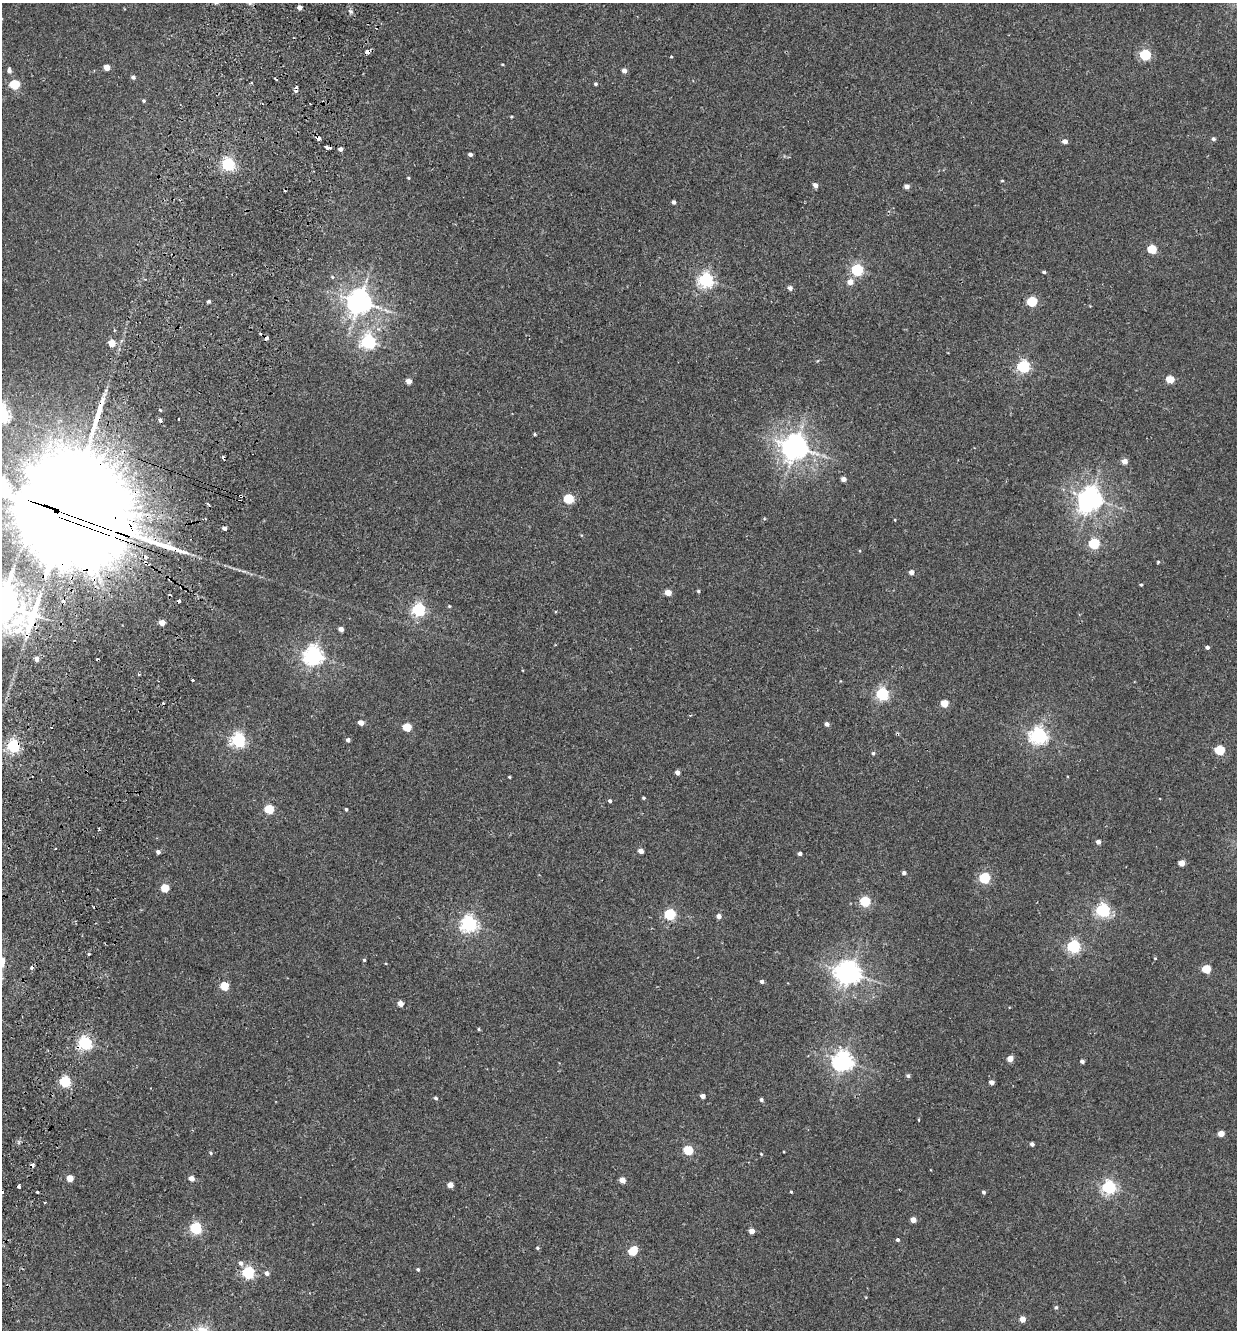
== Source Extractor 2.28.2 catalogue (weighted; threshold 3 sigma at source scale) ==
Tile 7 of 4 x 4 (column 3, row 2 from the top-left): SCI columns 2783-4017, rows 2677-4004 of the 5438 x 5356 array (HDU 1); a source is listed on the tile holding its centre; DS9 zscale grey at full resolution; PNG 1239 x 1332 px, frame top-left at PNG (2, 3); no overlay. Shown black and unused: <1% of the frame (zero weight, under 2 of 3 exposures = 3% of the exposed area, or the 3 px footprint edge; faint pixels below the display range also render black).
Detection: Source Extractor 2.28.2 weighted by HDU 2 'WHT'; one run over the whole footprint, this tile lists its part. Background 0.026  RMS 0.0068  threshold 0.0307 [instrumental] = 3 sigma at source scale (4.5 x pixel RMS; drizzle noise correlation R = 1.50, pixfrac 1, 0.05/0.05 arcsec/px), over >= 5 px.
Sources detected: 168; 2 inside a brighter object's white glare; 17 cosmic-ray / hot-pixel residue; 1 long thin detection or spike segment (spike, bleed or trail) — not listed; the other 148 listed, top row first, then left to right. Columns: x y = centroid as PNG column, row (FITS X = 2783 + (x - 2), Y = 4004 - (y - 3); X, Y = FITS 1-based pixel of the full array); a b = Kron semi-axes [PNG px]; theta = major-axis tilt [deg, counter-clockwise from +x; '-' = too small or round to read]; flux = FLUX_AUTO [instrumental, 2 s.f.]
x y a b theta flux
299 7 4 4 - 3.8
350 11 6 4 -44 1.2
367 52 4 3 - 11
1145 55 6 5 - 62
671 57 3 2 - 0.53
502 64 4 3 - 0.55
107 67 5 4 - 8.1
9 70 7 5 -80 2.2
624 71 5 4 - 3.3
133 77 5 4 - 1.8
14 84 5 5 - 38
596 84 4 4 - 1
144 101 4 4 - 0.92
262 104 3 2 - 1.1
511 117 4 3 - 0.62
319 138 3 3 - 3.3
1213 139 4 4 - 1.6
1065 141 5 4 - 3.4
327 147 7 3 -19 5.9
340 149 4 4 - 2.3
470 154 4 3 - 2.2
228 164 6 5 - 130
408 178 4 3 - 0.76
1002 180 4 3 - 0.61
815 185 5 4 - 3.2
907 186 4 4 - 3.6
674 202 4 3 - 1.7
1152 249 5 5 - 28
857 270 6 5 - 94
1044 272 5 3 - 0.94
332 277 5 4 - 0.8
706 280 6 6 - 180
850 282 6 5 - 5.7
790 288 6 6 - 1.9
208 301 3 3 - 1.4
359 301 8 8 - 680
1032 301 5 5 - 40
368 342 6 6 - 170
112 343 5 4 - 13
1023 366 6 5 - 110
1170 379 5 4 - 16
409 381 4 4 - 6
160 410 4 3 - 0.82
535 434 4 3 - 0.79
795 447 8 8 - 790
1125 461 5 4 - 5.7
843 479 4 4 - 3.5
75 487 18 16 77 2400
1090 498 7 6 - 520
569 499 5 5 - 38
208 504 3 2 - 1.6
77 518 58 21 -20 39000
895 520 3 3 - 0.5
225 528 4 3 - 2.5
1094 544 5 5 - 59
145 557 4 3 - 4.7
1158 562 4 3 - 0.68
911 572 5 4 - 3.5
1141 585 3 3 - 0.9
698 591 4 4 - 0.83
668 592 5 4 - 9.2
449 606 4 4 - 0.68
419 609 5 5 - 130
162 623 4 4 - 8.6
341 629 4 4 - 4.1
1207 647 4 4 - 1.8
313 655 7 6 - 350
36 659 4 4 - 4.4
139 674 3 3 - 0.81
192 680 3 3 - 2.5
882 694 6 5 - 110
944 703 5 5 - 13
690 715 3 2 - 0.57
361 723 4 4 - 5.9
827 724 4 4 - 2.5
407 727 5 5 - 24
1039 735 6 6 - 250
238 740 6 5 - 150
348 740 4 4 - 2.3
13 746 5 5 - 130
1220 750 5 5 - 36
873 753 4 4 - 1.2
677 772 4 4 - 3.2
509 777 3 3 - 0.68
643 798 4 3 - 0.86
610 801 4 3 - 1.6
269 809 5 5 - 36
346 809 4 3 - 0.91
1098 842 4 4 - 3.1
641 851 4 4 - 4.6
158 852 4 4 - 2.7
800 854 4 3 - 2.1
1182 863 5 4 - 8.6
904 873 4 4 - 1.8
985 878 5 5 - 60
165 888 5 5 - 20
865 901 5 5 - 50
1103 910 6 5 - 150
670 914 5 5 - 67
719 916 5 4 - 3
469 924 6 6 - 220
1074 946 6 5 - 120
89 954 3 3 - 0.68
1155 958 4 3 - 0.52
364 960 4 4 - 0.86
1206 969 5 5 - 21
850 973 7 6 - 430
762 981 4 4 - 1.9
224 986 5 5 - 22
400 1004 4 4 - 5.8
479 1029 5 3 - 0.66
85 1043 6 5 - 140
1010 1059 4 4 - 7.3
843 1061 7 7 - 380
1082 1061 4 4 - 1.4
908 1076 4 4 - 1.6
65 1082 5 5 - 69
992 1082 4 4 - 3.5
703 1096 4 4 - 3.9
436 1098 5 4 - 1.2
761 1100 4 4 - 1.6
1221 1133 5 4 - 8.9
1032 1144 4 4 - 2.2
688 1150 6 5 - 34
211 1153 5 5 - 1
761 1154 4 3 - 0.58
70 1178 5 4 - 11
191 1178 5 4 - 4.7
622 1180 5 4 - 6.6
450 1185 4 4 - 6.5
18 1187 3 3 - 13
1109 1187 6 5 - 150
2 1191 4 3 - 3.4
791 1192 3 2 - 0.71
983 1192 4 4 - 1.4
45 1202 3 2 - 0.76
913 1220 4 4 - 5.5
196 1228 5 5 - 89
752 1231 4 4 - 5.3
898 1240 4 4 - 1.4
537 1248 5 4 - 0.87
633 1251 7 5 50 26
241 1263 6 5 - 2.5
418 1269 5 4 - 0.9
248 1273 5 5 - 100
267 1273 5 5 - 2.3
1056 1307 5 4 - 1.1
1022 1319 4 4 - 7
Overlapping masked pixels (flux is a lower limit): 9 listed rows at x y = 367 52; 319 138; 327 147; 75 487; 77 518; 145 557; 13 746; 85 1043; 2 1191
Isophote crosses this tile's border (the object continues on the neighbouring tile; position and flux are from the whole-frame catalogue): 2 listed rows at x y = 77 518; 2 1191